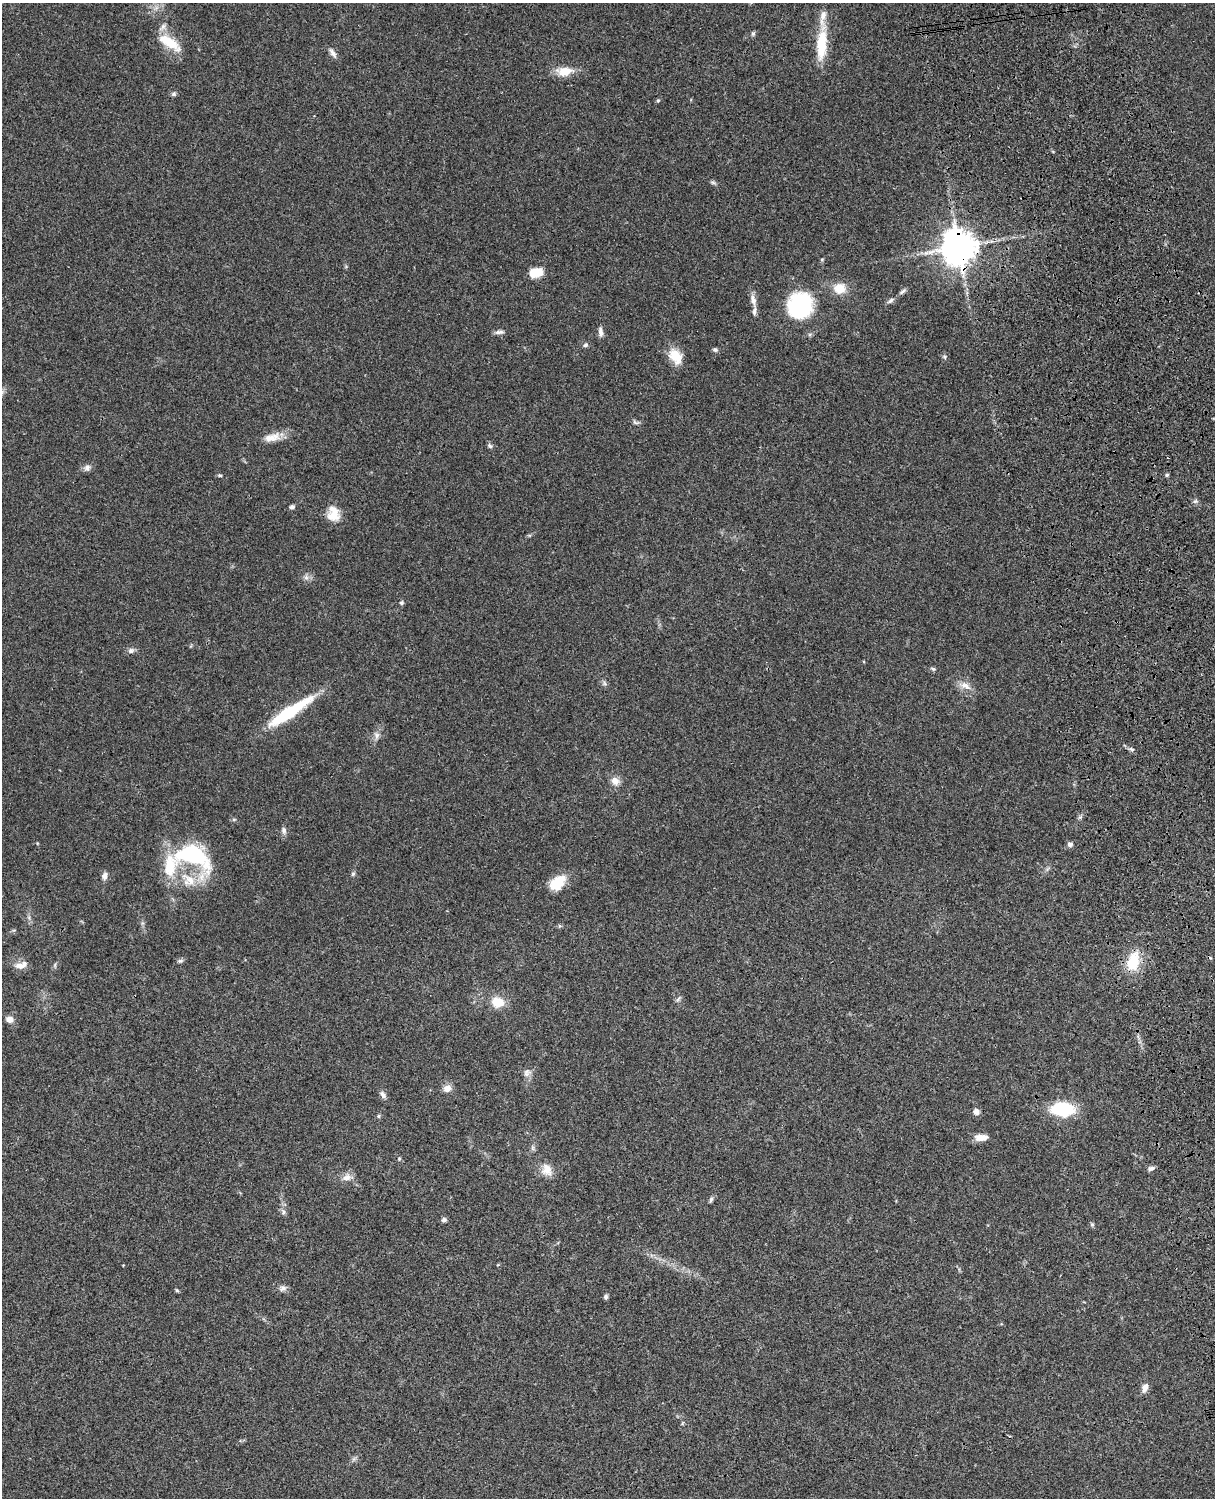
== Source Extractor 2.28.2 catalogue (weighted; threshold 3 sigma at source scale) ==
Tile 6 of 4 x 3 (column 2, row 2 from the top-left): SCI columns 1333-2545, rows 1773-3268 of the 5089 x 4927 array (HDU 1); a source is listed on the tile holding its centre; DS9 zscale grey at full resolution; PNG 1217 x 1500 px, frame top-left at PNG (2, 3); no overlay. Shown black and unused: <1% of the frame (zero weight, under 3 of 4 exposures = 6% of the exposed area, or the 3 px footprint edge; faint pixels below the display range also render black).
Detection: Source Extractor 2.28.2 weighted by HDU 2 'WHT'; one run over the whole footprint, this tile lists its part. Background 0.0901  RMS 0.0061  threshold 0.0276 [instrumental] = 3 sigma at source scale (4.5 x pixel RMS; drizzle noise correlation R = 1.50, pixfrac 1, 0.05/0.05 arcsec/px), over >= 5 px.
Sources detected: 79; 6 inside a brighter listed object's ellipse — not listed separately; the other 73 listed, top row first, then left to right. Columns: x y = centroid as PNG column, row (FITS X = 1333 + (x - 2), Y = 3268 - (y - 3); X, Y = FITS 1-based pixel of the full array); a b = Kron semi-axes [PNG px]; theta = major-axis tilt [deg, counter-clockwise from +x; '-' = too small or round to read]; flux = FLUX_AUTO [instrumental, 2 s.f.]
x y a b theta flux
753 33 7 5 73 1.1
169 42 31 11 -33 14
821 44 38 12 86 23
333 53 14 6 -55 2.7
564 71 22 11 3 9.6
173 94 7 5 33 1.3
658 100 5 4 - 0.77
713 183 9 4 -11 1.2
959 247 11 11 - 1200
822 259 6 3 19 0.63
536 272 16 10 13 9.7
840 288 12 11 - 11
902 291 11 5 38 1.5
753 300 16 7 -78 4
891 300 10 5 37 1.7
800 305 20 18 41 71
499 332 13 5 3 2.1
600 332 13 5 -83 2.7
585 345 7 6 - 1.3
715 350 7 5 -11 1.2
675 356 20 13 -56 11
944 357 6 5 - 1
635 422 10 3 -32 1.3
272 437 24 10 14 8
490 446 7 6 - 1.4
87 468 9 8 - 2.4
220 475 6 4 -18 0.79
1167 475 4 4 - 1.1
1195 501 6 5 - 1.2
292 507 6 5 - 1.5
335 511 22 12 -51 7.6
306 577 7 6 - 2
401 603 5 5 - 0.98
131 651 8 7 - 2.1
933 669 6 5 - 1
605 683 7 4 -46 1.3
965 686 17 9 -26 5.2
290 712 55 10 33 40
376 735 10 7 83 2.7
1131 749 7 5 -14 1.2
615 781 11 9 -44 4.8
284 830 9 6 -78 2
1070 844 7 6 - 1.9
192 855 44 24 -28 63
353 874 6 5 - 1
104 876 10 7 79 2.5
557 883 21 13 43 14
560 926 5 5 - 0.86
180 961 9 5 13 1.3
1133 961 22 13 76 19
21 965 19 9 16 4.5
678 999 9 4 55 1.2
498 1002 13 10 -10 11
10 1019 7 7 - 4.4
527 1073 12 9 52 3.1
447 1088 11 9 31 3.9
383 1095 10 6 -59 2.4
1063 1109 18 11 -3 41
976 1112 7 6 - 2.9
378 1116 6 4 89 0.8
981 1137 15 7 3 6.2
399 1159 5 4 - 0.91
1151 1168 9 6 22 1.8
547 1170 17 13 -68 7
347 1177 14 9 13 4.2
711 1199 8 5 72 1.2
283 1212 8 6 -89 1.7
444 1220 7 5 15 1.5
1092 1224 6 5 - 0.87
283 1288 10 8 24 2.3
177 1290 5 4 - 0.76
606 1297 6 5 - 1.3
1145 1388 10 7 71 3.8
Overlapping masked pixels (flux is a lower limit): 1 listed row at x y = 959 247